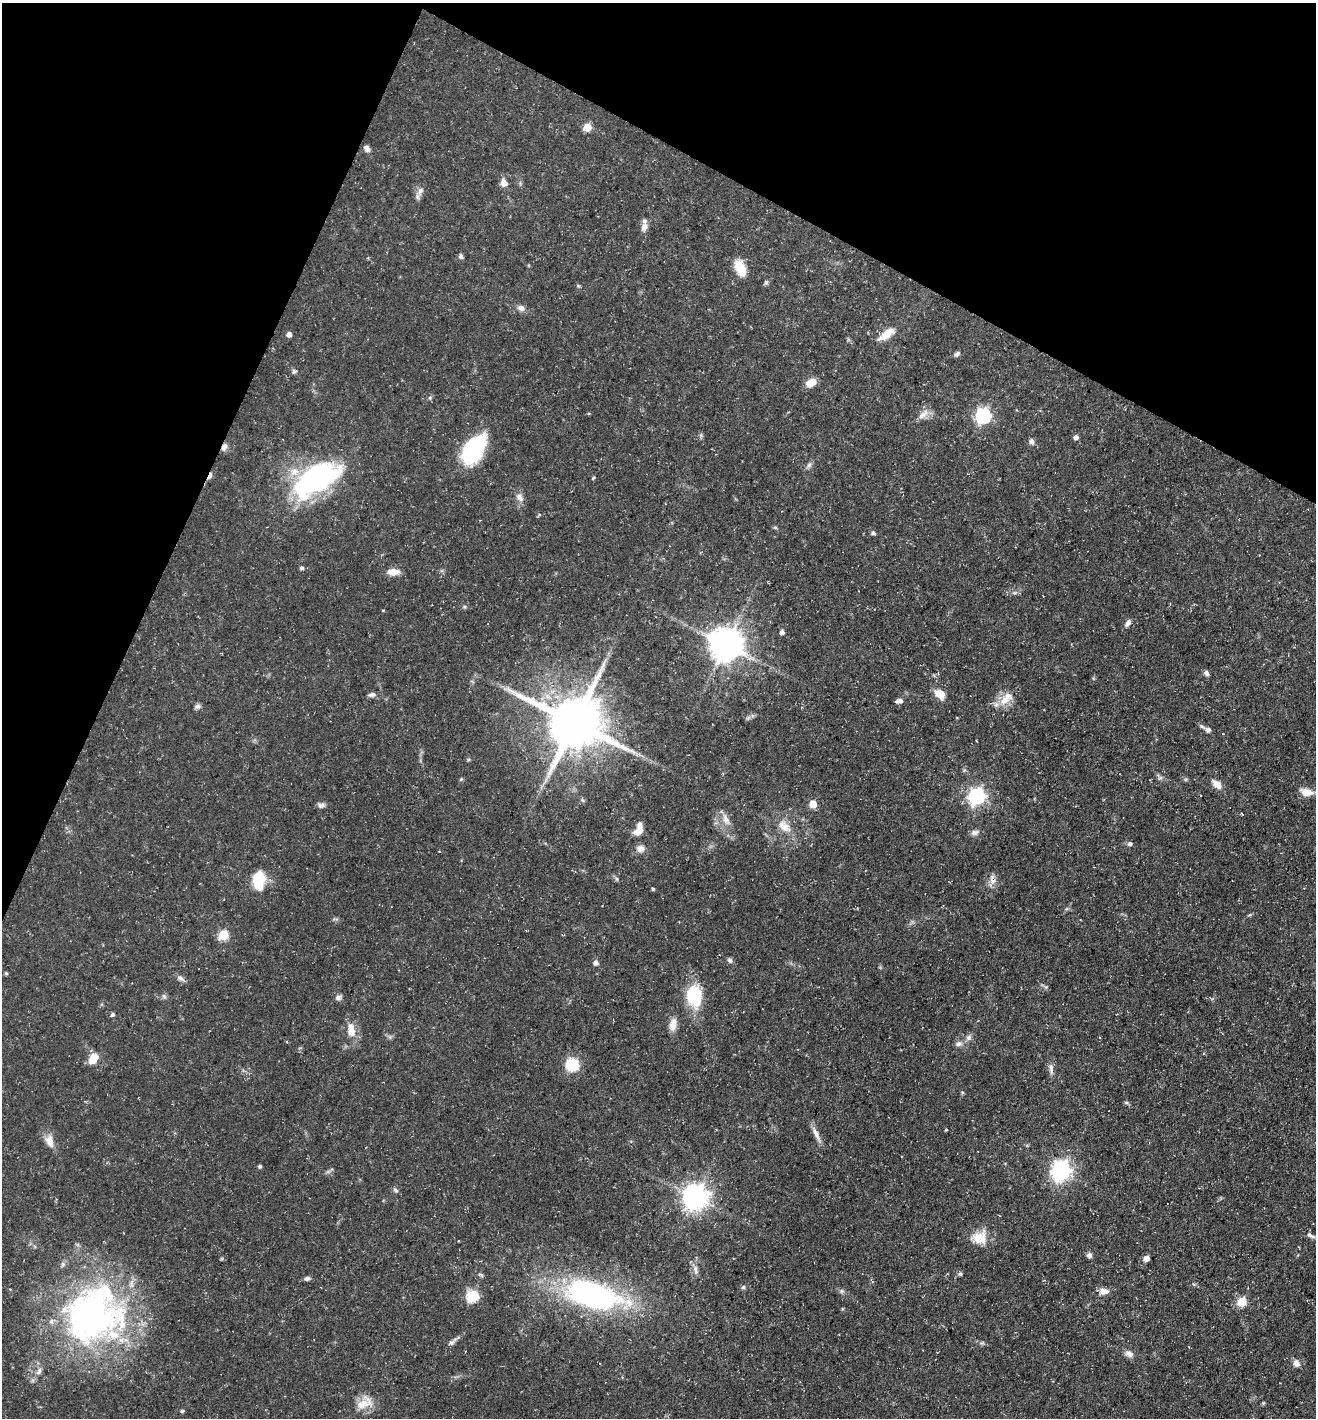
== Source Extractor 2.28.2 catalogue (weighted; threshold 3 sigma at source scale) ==
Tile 2 of 4 x 4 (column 2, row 1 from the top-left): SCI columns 1455-2768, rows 4248-5663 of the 5674 x 5663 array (HDU 1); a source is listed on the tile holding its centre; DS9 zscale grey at full resolution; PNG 1318 x 1420 px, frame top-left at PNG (2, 3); no overlay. Shown black and unused: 23% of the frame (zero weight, under 3 of 5 exposures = <1% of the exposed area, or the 3 px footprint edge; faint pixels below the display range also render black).
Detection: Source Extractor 2.28.2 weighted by HDU 2 'WHT'; one run over the whole footprint, this tile lists its part. Background 0.0358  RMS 0.0039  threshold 0.0175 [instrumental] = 3 sigma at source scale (4.5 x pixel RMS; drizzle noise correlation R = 1.50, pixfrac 1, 0.05/0.05 arcsec/px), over >= 5 px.
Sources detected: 113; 1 inside a brighter object's white glare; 1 cosmic-ray / hot-pixel residue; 1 long thin detection or spike segment (spike, bleed or trail) — not listed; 3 inside a brighter listed object's ellipse — not listed separately; the other 107 listed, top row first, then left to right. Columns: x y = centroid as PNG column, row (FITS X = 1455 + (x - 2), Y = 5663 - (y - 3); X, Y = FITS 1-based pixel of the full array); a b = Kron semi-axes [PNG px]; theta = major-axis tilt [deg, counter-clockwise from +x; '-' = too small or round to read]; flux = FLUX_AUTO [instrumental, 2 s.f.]
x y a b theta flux
587 127 5 5 - 11
367 149 8 6 -54 1.7
504 183 8 6 -69 3.2
420 191 14 8 62 2.1
644 227 11 8 77 2.2
461 256 6 5 - 0.96
740 268 20 11 -66 6.9
766 282 7 5 75 0.73
578 286 6 4 18 0.46
521 308 9 8 - 1.7
289 334 4 4 - 2.2
886 334 21 9 37 5.8
957 354 8 5 33 1.1
294 372 8 5 -84 0.77
811 383 12 7 30 4.6
430 398 6 4 -73 0.51
923 414 19 7 42 2.8
983 416 7 6 - 98
701 436 7 4 -72 0.63
1076 437 5 5 - 1.3
1031 442 8 6 -77 1.3
224 447 11 6 68 1.7
474 449 33 18 57 32
809 465 8 5 45 1
210 476 9 4 69 1.7
593 478 5 3 - 0.41
316 479 54 26 31 70
520 497 14 8 -49 2.1
775 527 6 4 -2 0.48
873 533 5 5 - 0.96
302 568 5 5 - 0.89
393 572 12 7 3 4.2
1014 593 6 4 41 0.73
464 607 6 4 18 0.51
383 610 4 3 - 0.27
1128 623 11 6 55 1.5
782 632 4 4 - 1.8
726 644 10 9 - 850
1206 673 7 5 -63 1.1
372 694 8 6 9 1.4
940 694 14 9 -41 4.4
1004 700 18 12 37 5.9
899 701 10 5 4 1.1
197 706 8 7 - 1.1
574 722 17 16 - 2300
1207 729 13 5 -28 1.8
1160 778 6 4 19 0.73
461 779 5 4 - 0.47
545 780 12 3 72 1.2
1217 784 12 7 -42 3.4
1307 792 15 8 -11 4
977 796 7 6 - 130
813 804 5 5 - 7.2
321 805 11 6 2 1.3
726 819 19 8 -67 3.4
784 826 21 12 -38 5.6
638 830 16 9 69 4.7
974 832 11 7 16 1.5
1130 844 6 6 - 0.88
640 849 10 9 - 2.4
259 885 11 10 - 7.6
653 889 4 3 - 0.6
223 935 6 5 - 23
730 960 7 6 - 0.94
596 963 6 6 - 1.4
6 973 5 4 - 0.44
180 978 10 6 -34 1.5
164 996 7 4 -53 0.69
694 996 22 15 -85 20
338 998 8 6 11 1.3
113 1014 5 4 - 0.87
673 1024 16 8 78 3.3
351 1030 19 11 -83 5.3
968 1037 8 7 - 1.5
959 1044 10 7 14 1.6
93 1058 11 8 56 6.5
572 1065 6 6 - 44
962 1093 5 4 - 0.56
1126 1102 6 4 -1 0.6
946 1129 3 3 - 0.4
816 1134 24 6 -64 2.7
49 1141 17 9 -75 3.8
260 1166 4 4 - 0.74
1061 1171 8 7 - 200
396 1190 7 5 -40 0.88
695 1197 8 8 - 380
1310 1235 13 5 -30 1.4
979 1237 21 17 14 7
1089 1255 6 6 - 1.2
1146 1258 5 4 - 3.3
695 1270 14 6 -79 1.9
960 1274 5 5 - 0.73
307 1278 7 5 12 1
743 1287 5 5 - 0.69
842 1291 6 6 - 0.77
1104 1291 13 8 3 2.8
592 1295 52 24 -17 110
472 1296 6 6 - 42
1242 1302 6 5 - 15
93 1315 75 69 30 160
452 1343 10 5 27 1.2
1129 1354 12 7 -22 1.9
1296 1363 8 7 - 2.5
39 1371 11 5 71 1.5
365 1403 26 15 27 6.2
1263 1403 5 4 - 0.43
182 1411 4 4 - 0.61
Overlapping masked pixels (flux is a lower limit): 2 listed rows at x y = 224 447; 210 476